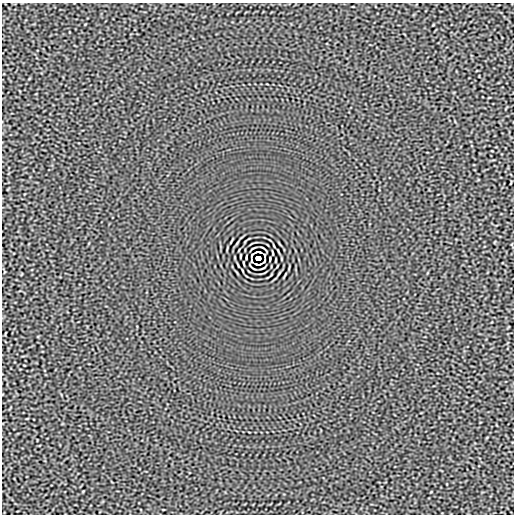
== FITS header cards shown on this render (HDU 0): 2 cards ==
NAXIS1  =                  512
NAXIS2  =                  512

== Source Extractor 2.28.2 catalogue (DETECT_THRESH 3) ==
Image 512 x 512 px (HDU 0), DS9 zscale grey, 1 PNG px = 1 image px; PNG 516 x 516 px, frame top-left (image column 1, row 512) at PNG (2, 3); no overlay
Background -3.31e-05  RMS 0.0015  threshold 0.00464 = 3 sigma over >= 5 px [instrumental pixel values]
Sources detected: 9; all 9 listed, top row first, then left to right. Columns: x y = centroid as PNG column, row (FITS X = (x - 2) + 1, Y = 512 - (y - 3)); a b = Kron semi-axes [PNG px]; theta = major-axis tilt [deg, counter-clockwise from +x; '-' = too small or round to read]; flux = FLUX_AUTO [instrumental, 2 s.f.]
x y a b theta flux
258 252 6 2 0 0.15
252 255 5 2 - 0.032
240 256 3 2 - 0.064
258 258 5 4 - 4
276 260 3 2 - 0.064
251 261 3 2 - 0.082
264 261 5 2 - 0.032
244 263 4 2 - 0.086
258 264 6 2 0 0.15